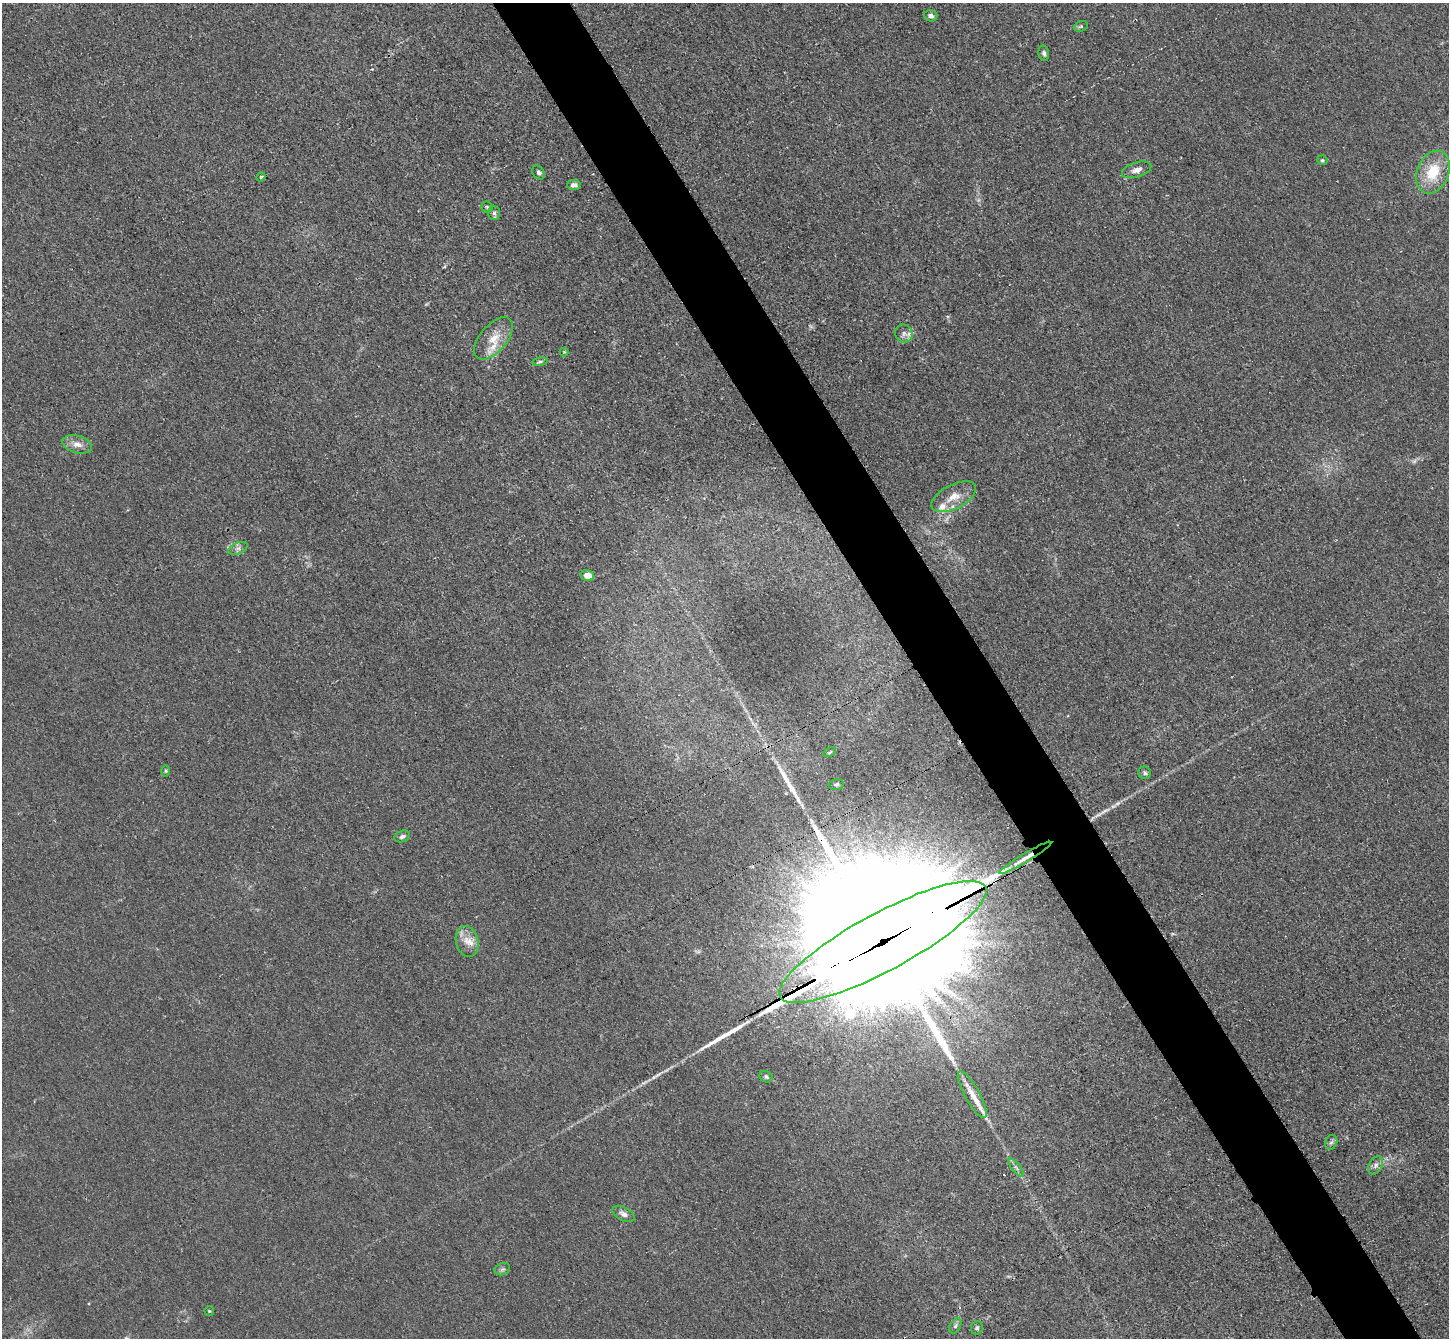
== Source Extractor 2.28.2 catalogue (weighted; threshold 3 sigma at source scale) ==
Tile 6 of 4 x 4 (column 2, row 2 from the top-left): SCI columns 1464-2910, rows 2978-4313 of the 5823 x 5815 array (HDU 1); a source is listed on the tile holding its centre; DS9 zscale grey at full resolution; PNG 1451 x 1340 px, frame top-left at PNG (2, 3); each listed source drawn as its Kron ellipse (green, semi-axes under 4 px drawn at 4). Shown black and unused: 5% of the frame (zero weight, under 3 of 4 exposures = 2% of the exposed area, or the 3 px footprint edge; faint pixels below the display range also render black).
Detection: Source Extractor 2.28.2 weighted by HDU 2 'WHT'; one run over the whole footprint, this tile lists its part. Background 0.0138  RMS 0.0044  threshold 0.0199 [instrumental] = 3 sigma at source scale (4.5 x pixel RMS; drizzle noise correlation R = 1.50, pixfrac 1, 0.05/0.05 arcsec/px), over >= 5 px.
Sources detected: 45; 1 too faint to see at this stretch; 2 long thin detections or spike segments (spike, bleed or trail) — neither listed nor drawn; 5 inside a brighter listed object's ellipse — not listed separately; the other 37 listed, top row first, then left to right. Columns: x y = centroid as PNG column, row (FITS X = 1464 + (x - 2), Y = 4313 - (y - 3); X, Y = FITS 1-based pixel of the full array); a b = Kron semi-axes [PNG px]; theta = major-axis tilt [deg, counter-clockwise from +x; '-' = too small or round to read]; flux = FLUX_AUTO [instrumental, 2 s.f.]
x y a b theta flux
931 16 6 5 - 1.9
1081 26 7 5 18 0.69
1044 53 8 5 -80 1.1
1322 160 5 4 - 0.76
1137 170 15 7 18 3
538 172 7 5 -57 1.3
1433 172 22 15 68 15
261 177 4 4 - 0.63
574 185 7 5 -1 1.9
487 207 5 5 - 0.79
494 213 7 6 - 1.3
904 333 9 8 - 2.2
493 338 25 13 50 8.4
564 352 4 4 - 0.43
540 362 8 4 9 0.78
77 444 15 8 -14 3.6
954 497 24 12 27 6.8
238 548 10 5 22 1.5
587 576 7 5 -13 3.5
830 752 7 4 27 0.58
166 771 6 4 90 0.58
1145 773 6 6 - 1
836 784 7 5 11 0.89
402 836 8 5 22 1.2
1025 858 30 4 31 4.5
467 941 16 11 -74 5
883 942 117 29 28 86000
766 1077 7 5 -27 1
972 1094 26 7 -61 6.1
1331 1142 8 6 66 1.1
1376 1165 10 6 62 1.8
1016 1168 11 3 -50 1.2
624 1214 12 6 -27 2.3
502 1269 8 6 20 1
209 1311 5 5 - 0.53
955 1326 8 5 61 1.1
977 1328 6 6 - 0.91
Overlapping masked pixels (flux is a lower limit): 2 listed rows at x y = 1025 858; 883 942